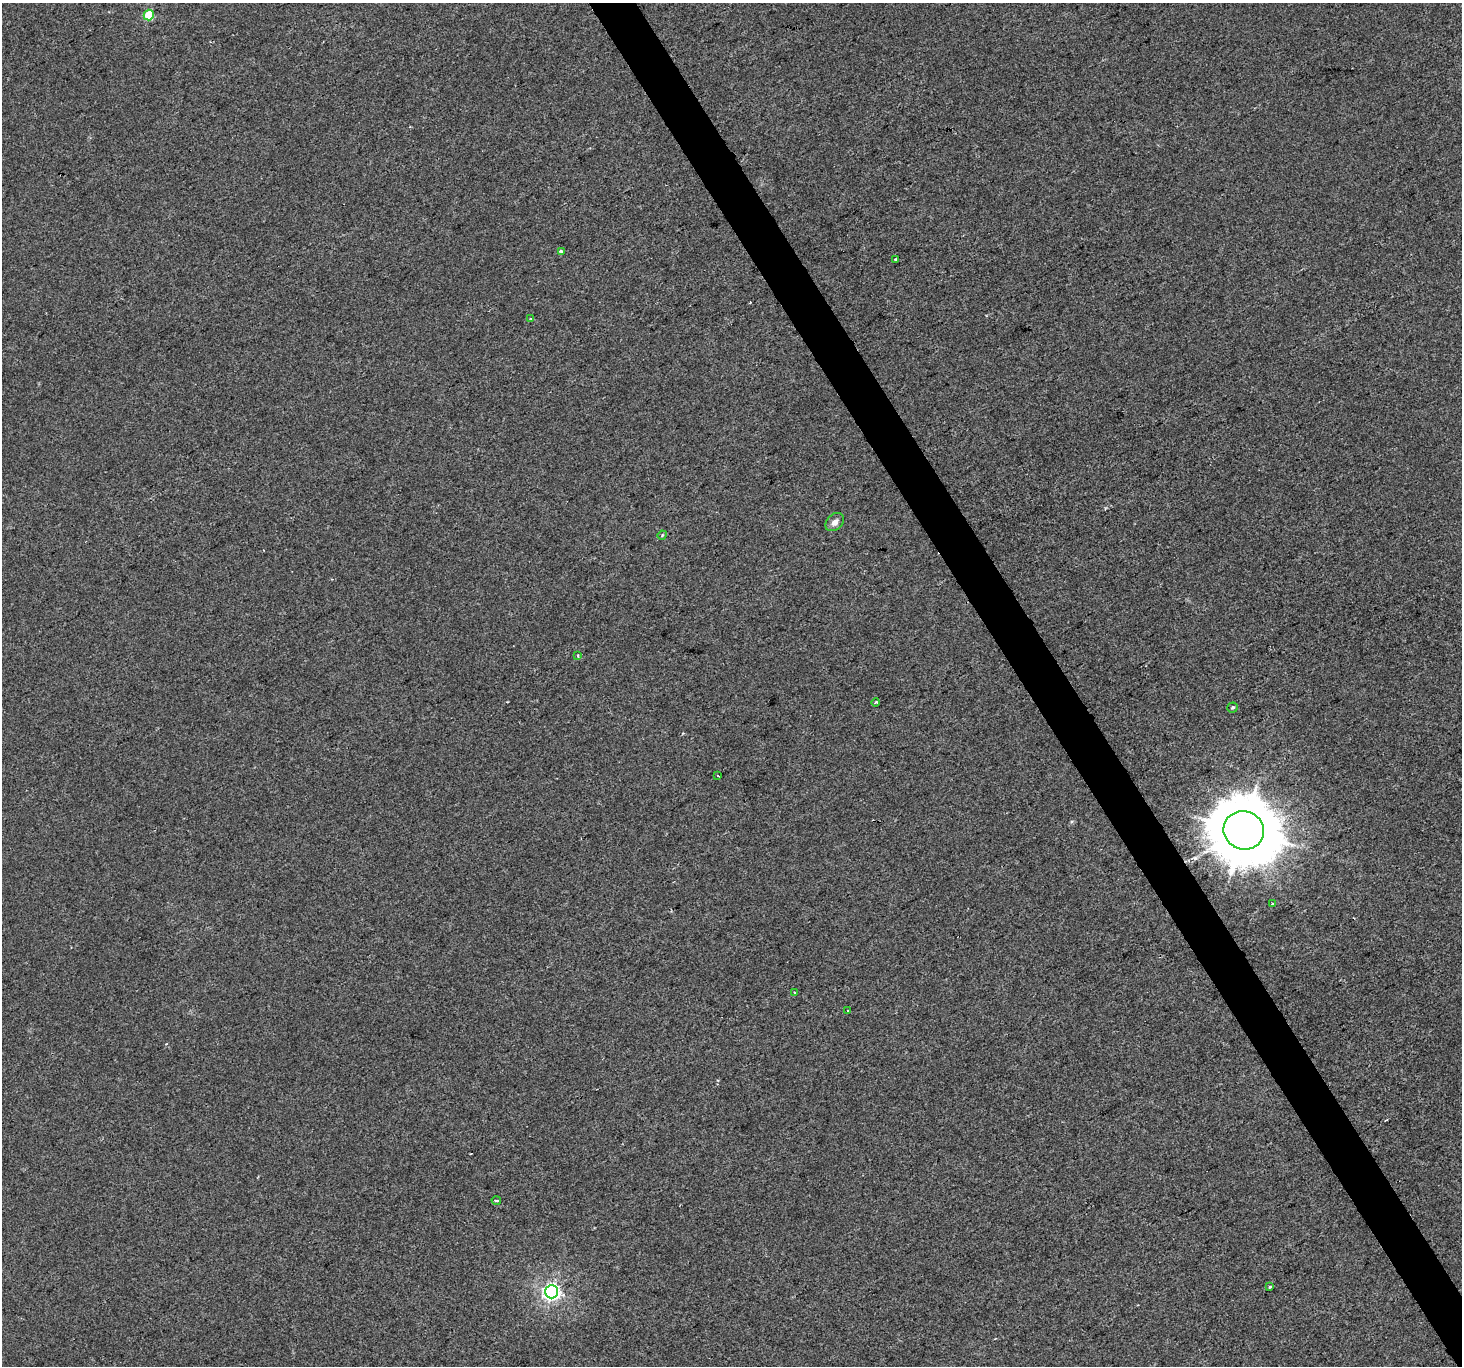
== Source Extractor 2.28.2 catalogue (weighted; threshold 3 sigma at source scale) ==
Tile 6 of 4 x 4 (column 2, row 2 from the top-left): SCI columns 1461-2920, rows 2841-4204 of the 5842 x 5741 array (HDU 1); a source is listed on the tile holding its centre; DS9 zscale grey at full resolution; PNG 1464 x 1368 px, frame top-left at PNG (2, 3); each listed source drawn as its Kron ellipse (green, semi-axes under 4 px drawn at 4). Shown black and unused: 3% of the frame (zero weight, under 2 of 3 exposures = <1% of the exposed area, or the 3 px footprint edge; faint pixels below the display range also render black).
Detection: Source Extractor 2.28.2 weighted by HDU 2 'WHT'; one run over the whole footprint, this tile lists its part. Background 0.00199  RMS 0.0047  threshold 0.0214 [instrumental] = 3 sigma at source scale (4.5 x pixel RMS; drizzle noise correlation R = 1.50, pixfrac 1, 0.0396/0.0396 arcsec/px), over >= 5 px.
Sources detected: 18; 1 cosmic-ray / hot-pixel residue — neither listed nor drawn; the other 17 listed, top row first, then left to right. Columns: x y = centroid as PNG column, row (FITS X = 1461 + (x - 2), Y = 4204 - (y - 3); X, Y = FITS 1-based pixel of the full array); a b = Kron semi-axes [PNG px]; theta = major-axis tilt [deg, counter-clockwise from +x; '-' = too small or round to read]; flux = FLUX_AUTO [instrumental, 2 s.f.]
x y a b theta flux
149 15 5 5 - 21
561 251 4 4 - 0.61
896 259 3 3 - 1.1
531 318 4 3 - 0.68
835 522 11 7 41 2.6
662 535 5 4 - 0.64
578 656 4 3 - 0.51
876 703 4 3 - 1.3
1233 707 5 5 - 0.74
718 776 3 2 - 0.45
1244 830 20 19 - 3400
1272 904 4 3 - 1.4
794 992 3 3 - 0.78
847 1011 3 2 - 0.74
496 1200 5 3 - 1.4
1270 1287 4 3 - 0.45
552 1292 7 6 - 190